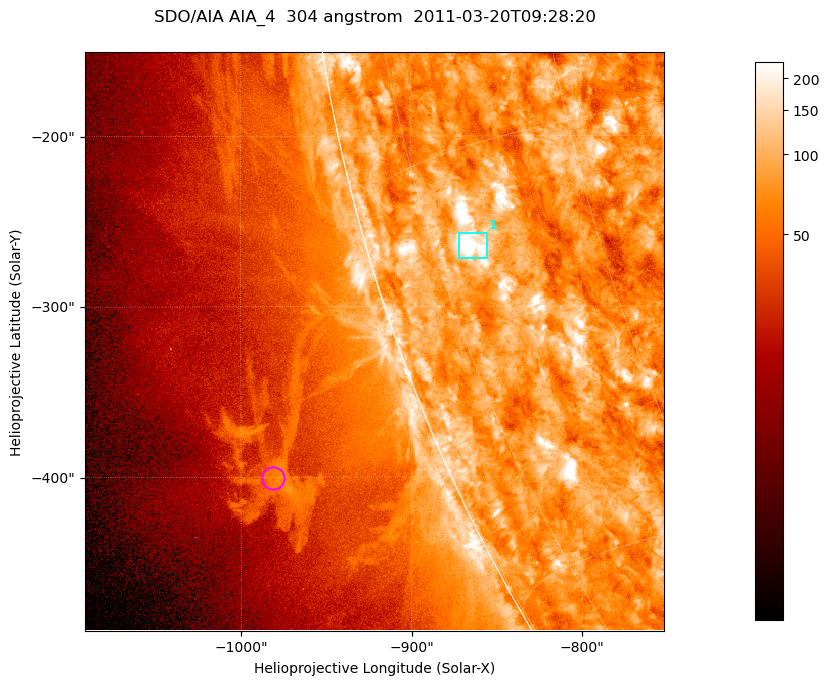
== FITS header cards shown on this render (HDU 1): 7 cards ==
TELESCOP= 'SDO/AIA '           / For AIA: SDO/AIA
INSTRUME= 'AIA_4   '           / For AIA: AIA_ATA1, AIA_ATA2, AIA_ATA3 or AIA_AT
WAVELNTH=                  304 / [angstrom] Wavelength
WAVEUNIT= 'angstrom'           / Wavelength unit: angstrom
DATE-OBS= '2011-03-20T09:28:20.132' / [ISO] Date when observation started; ISO 8
CTYPE1  = 'HPLN-TAN'           / CTYPE1; Typically HPLN
CTYPE2  = 'HPLT-TAN'           / CTYPE2; Typically HPLT

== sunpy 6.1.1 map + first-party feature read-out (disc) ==
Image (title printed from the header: SDO/AIA AIA_4  304 angstrom  2011-03-20T09:28:20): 566 x 566 px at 0.6 arcsec/px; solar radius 964 arcsec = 1605 px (partial field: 1.8% of the solar disc is inside the frame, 45% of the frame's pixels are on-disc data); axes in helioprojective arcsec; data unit not stated in the header (colour bar unlabelled)
Orientation: roll -0.132 deg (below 1 deg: not rotated)
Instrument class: DISC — disc imager (sunpy class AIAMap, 304 A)
Bright regions (active regions / flare kernels): reference = the on-disc median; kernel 5 px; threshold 5 sigma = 127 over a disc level ~78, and >= 1.15x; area >= 320 px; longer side >= 7 px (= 4.2 arcsec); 1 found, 1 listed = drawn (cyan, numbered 1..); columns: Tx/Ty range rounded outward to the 2 arcsec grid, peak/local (2 s.f.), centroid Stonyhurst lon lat
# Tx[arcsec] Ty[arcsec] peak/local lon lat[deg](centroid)
1 -872..-854 -272..-256 6.5 -71 -18
Off-limb structures (1.02-1.3 R_sun): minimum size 160 px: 1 found; the strongest spans PA ~110..115 deg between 1.07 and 1.13 R_sun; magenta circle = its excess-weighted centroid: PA ~110 deg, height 1.1 R_sun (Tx ~-982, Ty ~-400 arcsec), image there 2.2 x the reference